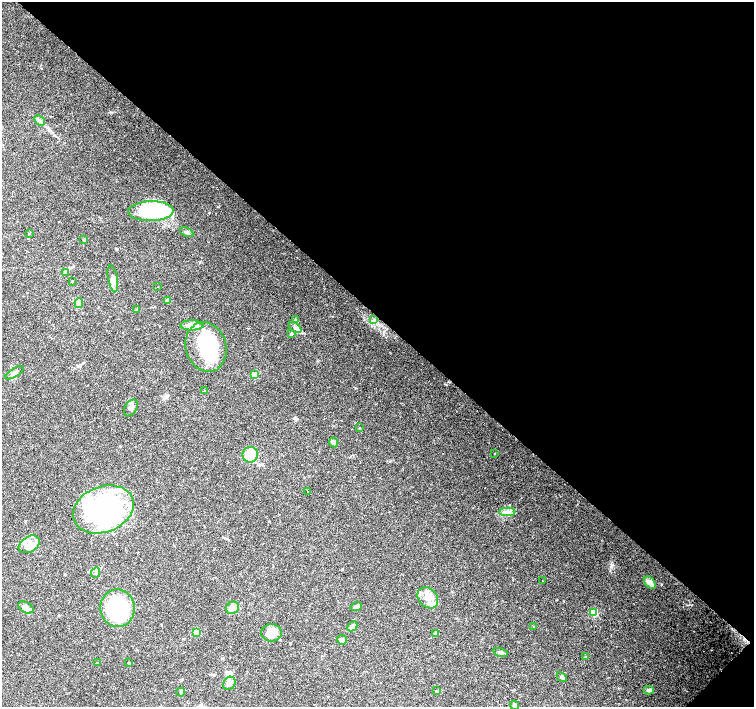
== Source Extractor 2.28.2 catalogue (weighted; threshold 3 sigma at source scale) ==
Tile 8 of 4 x 4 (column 4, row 2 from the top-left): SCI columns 4515-6018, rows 2977-4386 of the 6019 x 6019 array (HDU 1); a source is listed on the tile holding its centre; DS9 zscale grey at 2 x 2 block average (1 PNG px = mean of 2 x 2 image px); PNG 756 x 709 px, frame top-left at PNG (2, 2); each listed source drawn as its Kron ellipse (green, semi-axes under 4 px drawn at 4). Shown black and unused: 45% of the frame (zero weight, under 3 of 4 exposures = <1% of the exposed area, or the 3 px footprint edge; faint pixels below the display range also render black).
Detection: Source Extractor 2.28.2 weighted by HDU 2 'WHT'; one run over the whole footprint, this tile lists its part. Background 0.0444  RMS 0.0047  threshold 0.021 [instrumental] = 3 sigma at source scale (4.5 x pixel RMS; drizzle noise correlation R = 1.50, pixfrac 1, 0.0396/0.0396 arcsec/px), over >= 5 px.
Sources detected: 69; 4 inside a brighter object's white glare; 5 cosmic-ray / hot-pixel residue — neither listed nor drawn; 5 inside a brighter listed object's ellipse — not listed separately; the other 55 listed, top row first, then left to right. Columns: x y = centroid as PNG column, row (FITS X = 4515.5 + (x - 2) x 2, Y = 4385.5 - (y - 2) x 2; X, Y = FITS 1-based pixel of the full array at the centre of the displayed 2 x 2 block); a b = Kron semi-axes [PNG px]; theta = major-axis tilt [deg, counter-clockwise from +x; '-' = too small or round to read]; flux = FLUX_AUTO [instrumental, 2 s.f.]
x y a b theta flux
40 120 6 3 -43 2.2
151 211 22 10 2 80
187 232 7 3 -24 2.7
29 234 3 2 - 0.68
84 240 3 3 - 1.1
65 272 4 3 - 0.94
113 279 14 4 -80 5.5
72 281 2 2 - 0.73
158 287 2 2 - 0.45
168 300 4 3 - 1.3
79 303 5 3 - 2
136 310 3 2 - 1.2
295 320 3 3 - 0.92
373 320 3 3 - 1.1
192 325 11 5 -1 16
295 328 7 4 -36 3.3
291 334 3 2 - 1.5
206 347 25 20 -74 56
14 373 10 4 32 3.4
255 375 3 3 - 20
205 391 3 3 - 1.1
131 408 9 5 58 4.1
359 428 2 2 - 0.54
334 442 5 4 - 3.3
495 453 2 2 - 0.53
250 455 8 7 - 29
307 492 2 2 - 0.53
103 509 31 23 21 260
507 512 8 2 2 2.8
29 544 11 7 33 9.1
96 573 6 3 65 1.9
542 581 2 2 - 0.47
650 582 7 4 -49 6.4
428 598 12 9 -47 12
356 606 5 3 - 2.7
26 607 8 5 -29 6.5
117 608 19 17 -82 100
232 608 7 6 - 4.6
594 612 3 3 - 40
352 626 5 4 - 6.5
533 626 2 2 - 2.1
196 632 3 3 - 23
272 633 10 8 0 11
435 633 3 3 - 0.88
342 640 5 4 - 2.9
501 652 7 3 -15 2.4
585 657 3 2 - 0.68
97 663 3 2 - 0.76
129 663 3 2 - 0.7
562 677 6 3 -48 1.5
229 683 7 6 - 4.6
649 690 5 4 - 2.6
437 691 3 3 - 0.85
181 692 4 3 - 1.4
514 705 4 4 - 2.2
Diffuse or blended objects may show on this block-average render without a row.